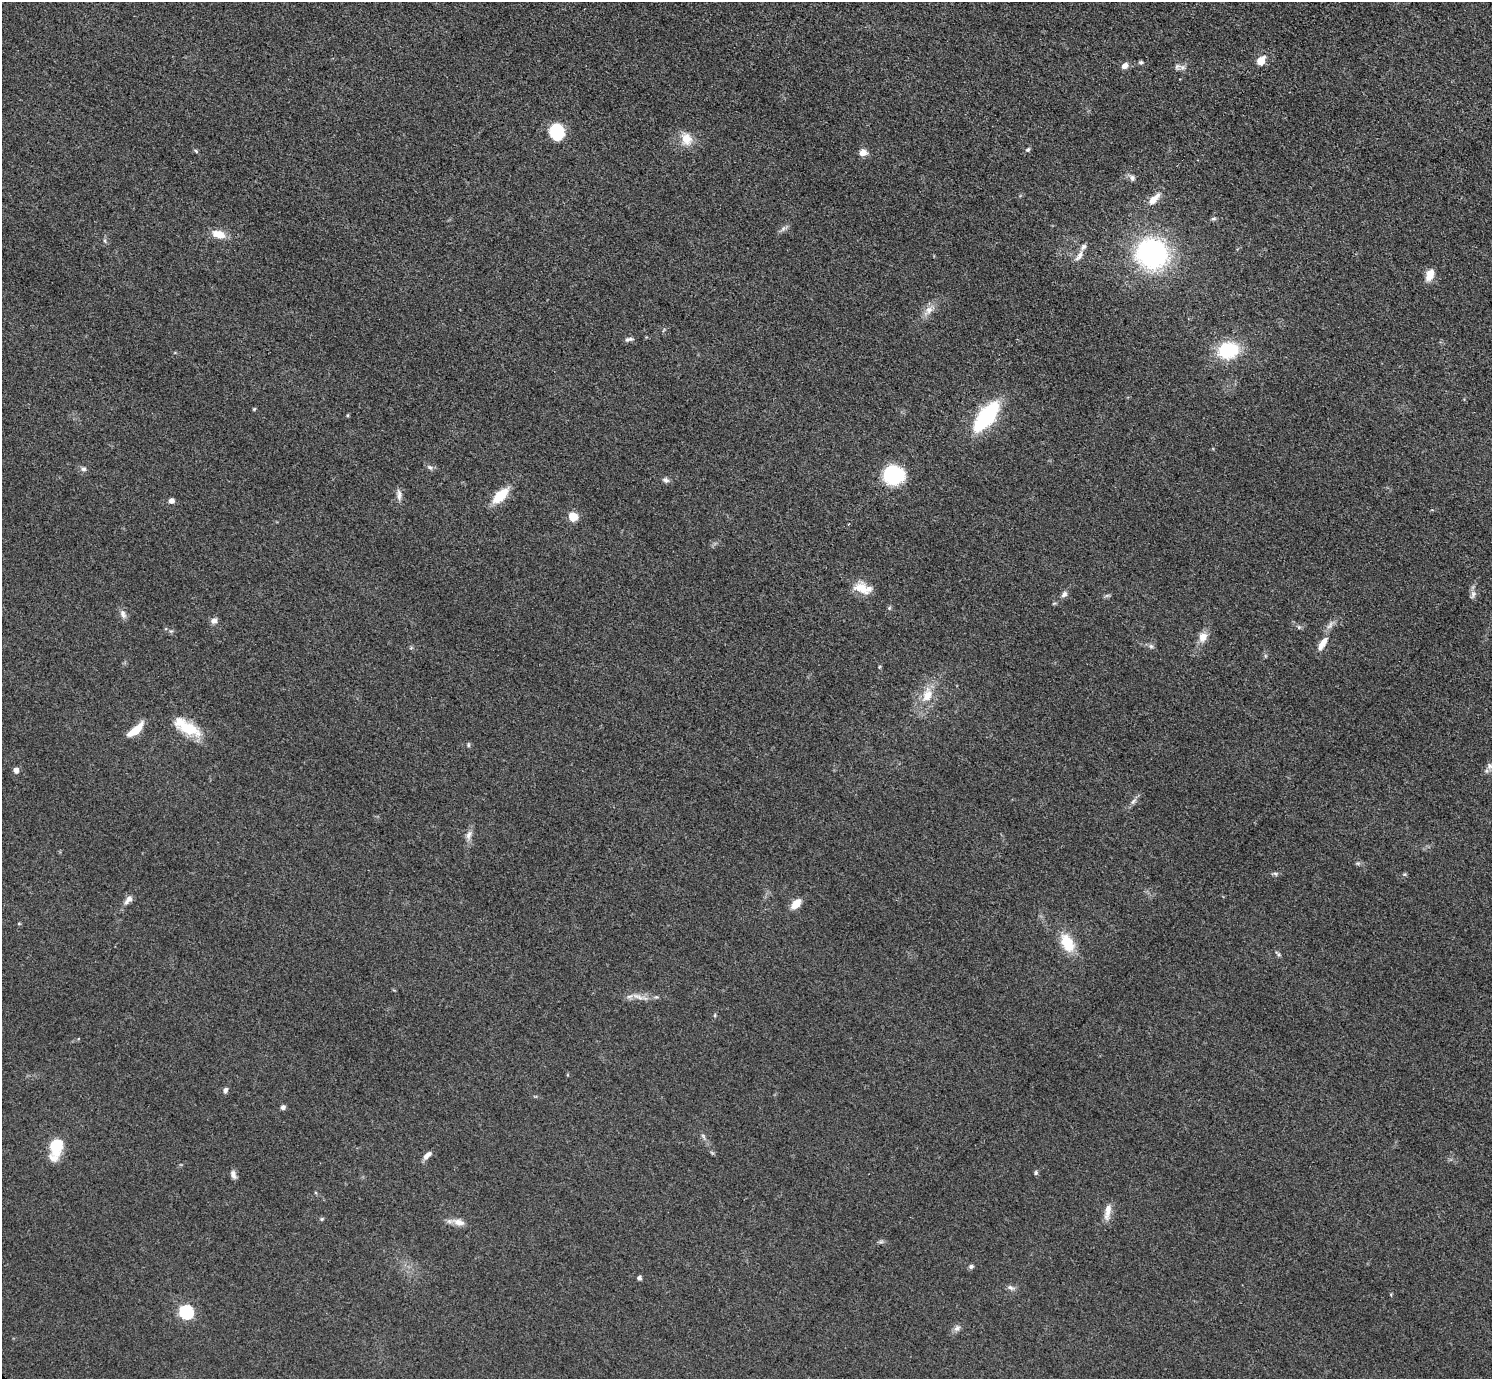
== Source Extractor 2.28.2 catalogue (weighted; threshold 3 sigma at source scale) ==
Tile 10 of 4 x 4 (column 2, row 3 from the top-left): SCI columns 1502-2991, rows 1542-2918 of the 5978 x 5981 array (HDU 1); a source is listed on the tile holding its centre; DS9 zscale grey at full resolution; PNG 1494 x 1381 px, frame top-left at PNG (2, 2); no overlay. Shown black and unused: <1% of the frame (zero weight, under 3 of 5 exposures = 1% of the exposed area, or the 3 px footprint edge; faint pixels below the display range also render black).
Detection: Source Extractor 2.28.2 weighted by HDU 2 'WHT'; one run over the whole footprint, this tile lists its part. Background 0.0533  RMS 0.0058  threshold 0.026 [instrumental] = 3 sigma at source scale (4.5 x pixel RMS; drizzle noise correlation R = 1.50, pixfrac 1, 0.05/0.05 arcsec/px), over >= 5 px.
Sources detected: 76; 2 inside a brighter listed object's ellipse — not listed separately; the other 74 listed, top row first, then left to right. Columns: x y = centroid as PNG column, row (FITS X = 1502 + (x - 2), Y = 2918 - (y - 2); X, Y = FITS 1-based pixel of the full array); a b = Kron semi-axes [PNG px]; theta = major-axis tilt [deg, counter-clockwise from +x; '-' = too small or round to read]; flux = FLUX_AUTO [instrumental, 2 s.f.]
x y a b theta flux
1261 61 8 7 - 8.2
1141 62 7 5 13 1
1125 66 8 6 39 3.1
1177 66 9 6 49 1.9
556 132 13 11 -77 29
687 139 17 14 -73 8.5
1028 150 7 5 37 1.1
196 151 7 4 -46 0.79
863 152 10 8 14 3.6
1132 178 8 7 - 2
1154 199 20 9 47 5.8
1213 219 8 4 1 0.92
783 229 7 4 20 1.4
219 234 16 9 -18 7.6
1152 253 18 17 - 150
1079 256 16 6 61 3.6
1430 275 13 8 68 7.1
929 310 11 9 46 4.2
629 339 11 5 13 1.6
1228 350 20 16 13 32
254 409 5 4 - 0.59
348 415 5 3 - 0.57
986 416 28 11 51 69
430 467 8 5 -20 1.4
84 469 6 6 - 1.6
893 475 15 13 -2 56
666 480 9 6 -17 1.7
399 495 16 6 -87 2.9
500 496 16 8 44 18
171 501 6 5 - 2.5
573 516 10 9 - 7.2
861 588 21 14 -26 9.1
1064 594 9 6 47 2
1473 594 12 7 66 2.4
1054 603 6 3 19 0.62
889 608 6 4 46 0.78
123 614 13 7 -67 2.7
214 621 9 8 - 2.4
1299 627 6 5 - 1
1203 637 12 10 66 5.4
1322 643 20 8 59 6.2
1151 646 7 5 -43 1.3
927 695 22 13 71 11
187 727 34 13 -29 20
136 730 17 6 42 13
468 745 7 3 -82 0.81
1490 766 9 8 - 2.2
16 770 6 6 - 2.6
1133 801 9 4 37 1.7
469 835 13 7 71 3.3
1358 863 6 4 18 0.93
1275 874 7 4 -44 0.96
128 900 15 7 47 3.2
796 904 10 6 47 9.3
19 924 5 3 - 0.57
1067 943 25 15 -63 14
638 996 18 5 -22 3.8
715 1015 5 3 - 0.66
225 1090 7 6 - 1.7
283 1107 6 5 - 1.6
703 1136 7 4 -72 1.1
56 1147 16 9 80 30
427 1155 11 6 42 3.4
1036 1173 7 5 88 0.97
233 1174 11 6 -71 2.5
1108 1211 23 7 82 5.4
322 1219 5 5 - 0.74
459 1222 17 8 -13 4.7
881 1242 7 4 1 1.1
971 1266 6 5 - 1.4
639 1278 4 4 - 2
1010 1287 11 6 -23 1.9
186 1312 6 6 - 92
957 1328 10 7 47 2.2